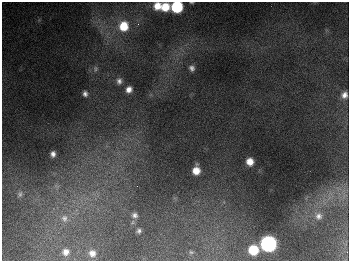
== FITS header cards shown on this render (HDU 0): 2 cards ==
NAXIS1  =                  347
NAXIS2  =                  259

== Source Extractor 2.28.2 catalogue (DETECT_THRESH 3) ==
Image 347 x 259 px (HDU 0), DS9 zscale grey, 1 PNG px = 1 image px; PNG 351 x 263 px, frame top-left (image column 1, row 259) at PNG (2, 2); no overlay
Background 677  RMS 51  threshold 152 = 3 sigma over >= 5 px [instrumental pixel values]
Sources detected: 25; all 25 listed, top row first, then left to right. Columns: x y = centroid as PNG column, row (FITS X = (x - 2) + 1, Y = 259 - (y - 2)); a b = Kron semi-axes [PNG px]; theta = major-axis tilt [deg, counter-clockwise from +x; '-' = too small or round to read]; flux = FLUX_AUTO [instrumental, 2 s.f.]
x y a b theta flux
157 6 8 7 - 4.2e+04
165 7 7 7 - 6.6e+04
177 7 8 8 - 2.6e+05
138 24 4 4 - 4.3e+03
123 26 10 10 - 8.7e+04
192 68 6 6 - 1.2e+04
95 69 9 4 86 6.6e+03
119 81 8 7 - 1.3e+04
129 89 6 6 - 2.1e+04
85 94 5 4 - 1.1e+04
344 95 8 7 - 2.1e+04
53 154 6 5 - 1.5e+04
250 162 7 6 - 3.5e+04
196 170 8 6 84 4.1e+04
56 186 9 4 -22 9.8e+03
20 194 9 7 -86 1.1e+04
135 215 9 8 - 1.5e+04
318 216 10 9 - 2.0e+04
64 218 11 10 - 2.6e+04
139 231 4 4 - 8.3e+03
268 244 8 8 - 1.1e+06
253 250 7 7 - 1.2e+05
66 252 6 6 - 1.8e+04
191 252 6 4 -41 4.5e+03
92 253 6 6 - 1.9e+04
At the frame edge (FLAGS 8, measured only in part): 1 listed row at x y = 177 7